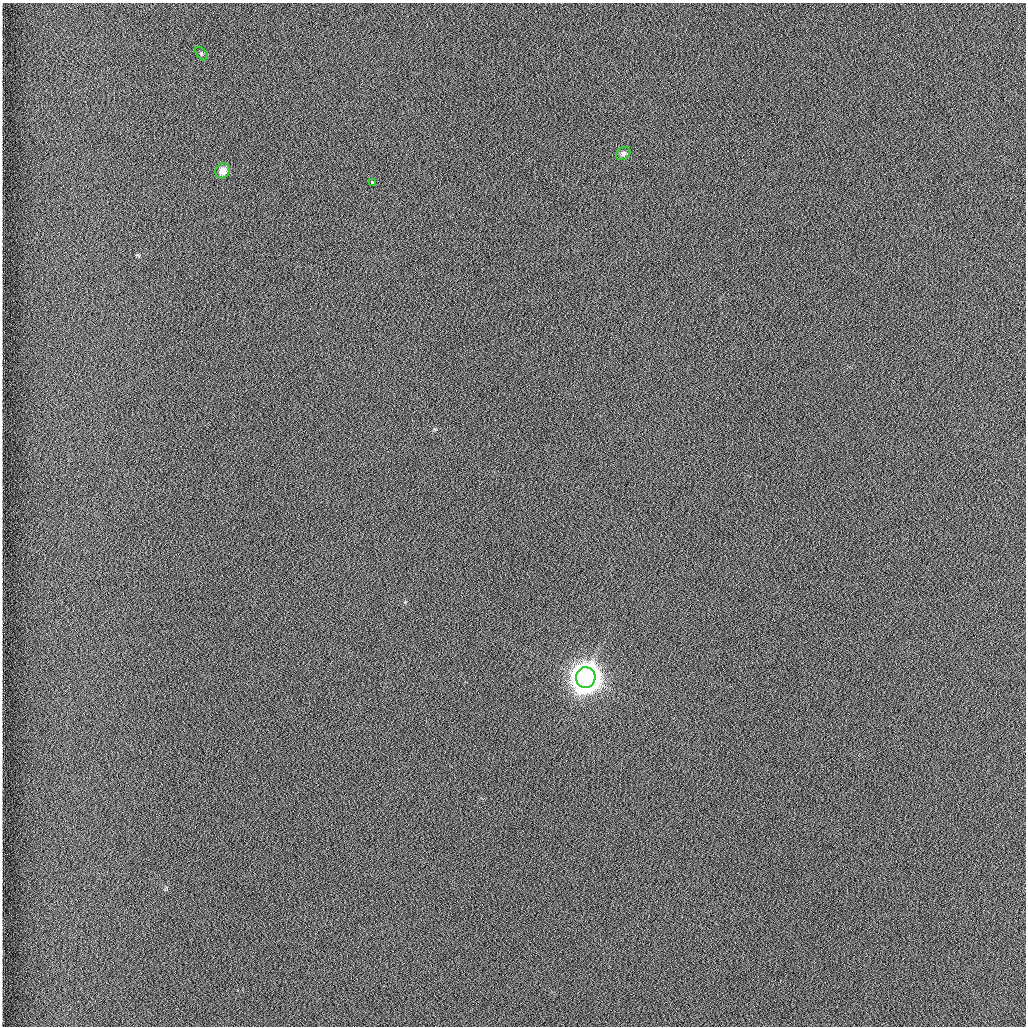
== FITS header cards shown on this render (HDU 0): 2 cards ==
NAXIS1  =                 1024 /fastest changing axis
NAXIS2  =                 1024 /next to fastest changing axis

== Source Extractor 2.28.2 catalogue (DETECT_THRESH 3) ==
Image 1024 x 1024 px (HDU 0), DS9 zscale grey, 1 PNG px = 1 image px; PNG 1028 x 1028 px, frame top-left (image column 1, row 1024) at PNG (2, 3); each listed source drawn as its Kron ellipse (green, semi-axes under 4 px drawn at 4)
Background 1260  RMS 5.9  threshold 17.7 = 3 sigma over >= 5 px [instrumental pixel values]
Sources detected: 5; all 5 listed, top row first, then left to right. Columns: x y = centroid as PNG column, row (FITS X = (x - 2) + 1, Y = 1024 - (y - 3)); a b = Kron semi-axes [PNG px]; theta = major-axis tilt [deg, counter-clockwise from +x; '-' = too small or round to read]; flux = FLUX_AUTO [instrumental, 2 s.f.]
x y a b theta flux
201 53 7 4 -53 6.6e+02
623 154 8 6 34 1.1e+03
223 171 8 7 - 4.3e+03
372 182 3 3 - 1.4e+03
586 678 10 9 - 1.0e+06